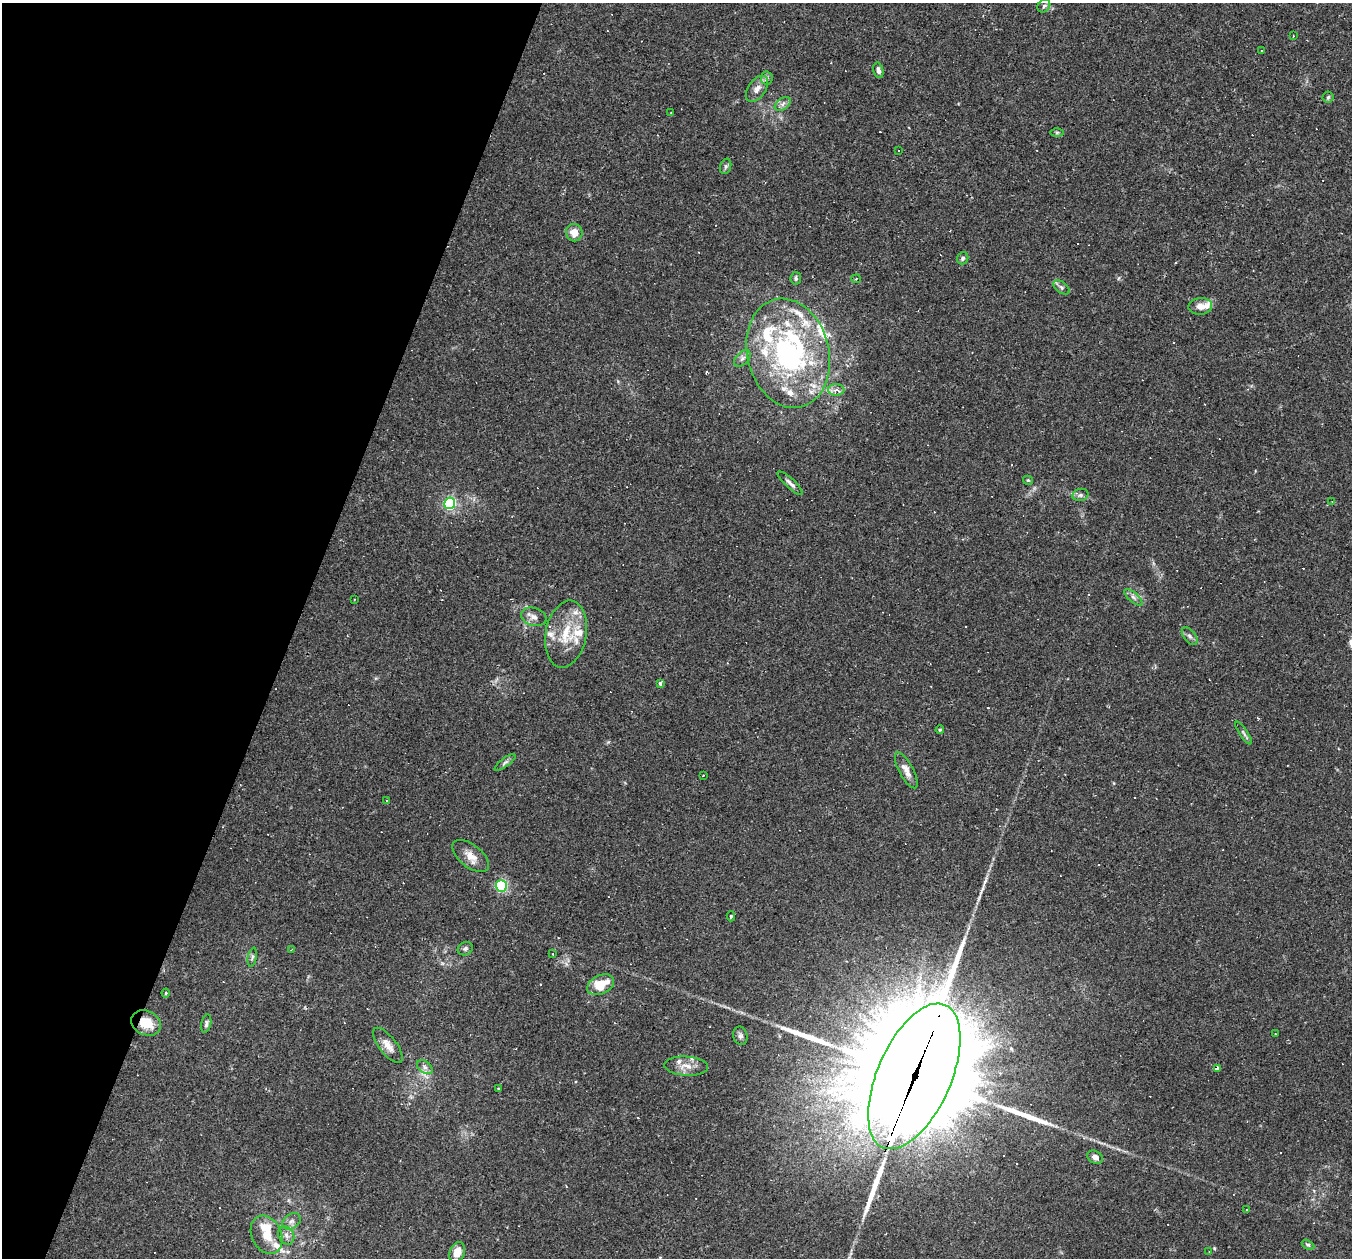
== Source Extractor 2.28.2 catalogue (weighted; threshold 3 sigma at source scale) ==
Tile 9 of 4 x 4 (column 1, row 3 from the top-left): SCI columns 1-1350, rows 1517-2772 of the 5400 x 5416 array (HDU 1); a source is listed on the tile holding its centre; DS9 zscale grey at full resolution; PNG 1354 x 1260 px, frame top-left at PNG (2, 3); each listed source drawn as its Kron ellipse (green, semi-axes under 4 px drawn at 4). Shown black and unused: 22% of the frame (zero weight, under 2 of 3 exposures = <1% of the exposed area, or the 3 px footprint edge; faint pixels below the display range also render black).
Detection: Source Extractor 2.28.2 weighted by HDU 2 'WHT'; one run over the whole footprint, this tile lists its part. Background 0.0262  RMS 0.0043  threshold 0.0193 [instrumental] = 3 sigma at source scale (4.5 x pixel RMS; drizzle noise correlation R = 1.50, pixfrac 1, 0.05/0.05 arcsec/px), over >= 5 px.
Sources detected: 122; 2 inside a brighter object's white glare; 28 cosmic-ray / hot-pixel residue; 3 long thin detections or spike segments (spike, bleed or trail) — neither listed nor drawn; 24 inside a brighter listed object's ellipse — not listed separately; the other 65 listed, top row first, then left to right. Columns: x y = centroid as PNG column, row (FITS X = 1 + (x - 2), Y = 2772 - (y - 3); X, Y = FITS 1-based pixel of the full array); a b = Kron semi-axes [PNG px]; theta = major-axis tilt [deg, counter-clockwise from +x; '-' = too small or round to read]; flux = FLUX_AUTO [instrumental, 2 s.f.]
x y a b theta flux
1044 6 7 5 46 1
1293 36 2 2 - 0.39
1261 51 3 2 - 0.45
878 70 8 5 -76 1.5
767 78 6 6 - 1
757 89 15 9 55 3.3
1328 97 5 5 - 0.77
783 104 9 5 35 1.6
671 113 3 2 - 0.31
1057 132 6 4 0 0.66
899 150 3 3 - 2.5
726 166 8 5 73 0.87
574 233 9 8 - 4.1
963 258 6 5 - 0.95
796 278 6 5 - 0.81
856 279 5 4 - 0.46
1062 287 9 5 -38 1.2
1200 306 12 8 4 3
788 353 55 41 -76 77
742 358 10 6 45 1.5
836 390 8 6 -1 2.2
1028 480 5 4 - 0.5
790 483 17 4 -42 1.7
1080 495 8 6 16 1.1
1332 501 3 2 - 0.26
450 503 6 5 - 65
1133 597 11 4 -40 1.6
354 599 2 2 - 0.26
534 617 13 9 -18 2.6
566 634 34 20 80 15
1190 636 10 6 -52 1.4
661 683 4 3 - 3.9
940 730 4 3 - 0.5
1244 733 13 4 -56 1
505 762 12 4 36 1.2
906 770 20 7 -62 3.4
703 775 3 2 - 0.57
387 801 3 3 - 1.2
471 856 21 11 -38 4.9
501 886 6 5 - 56
731 916 5 4 - 0.49
292 949 4 2 - 0.32
465 949 8 6 27 1.1
553 954 3 3 - 0.41
252 957 9 4 78 0.91
601 985 14 9 26 9.9
166 993 4 4 - 0.4
146 1023 15 12 -26 8.5
206 1024 9 4 77 1.1
1275 1034 2 2 - 0.27
740 1036 9 7 -77 1.3
388 1045 21 8 -52 4.1
686 1066 22 9 -3 4.5
425 1067 9 5 -37 1.5
1217 1068 4 3 - 2.2
914 1076 78 37 66 19000
499 1089 3 3 - 1.1
1095 1157 8 6 -32 1.8
1247 1210 3 2 - 0.32
291 1221 10 7 38 1.9
267 1235 20 15 -64 7.8
286 1235 9 7 -60 2.1
1308 1245 7 4 -29 0.74
1209 1251 4 3 - 0.24
457 1252 10 7 67 5.3
Overlapping masked pixels (flux is a lower limit): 3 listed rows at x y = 146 1023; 1217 1068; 914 1076